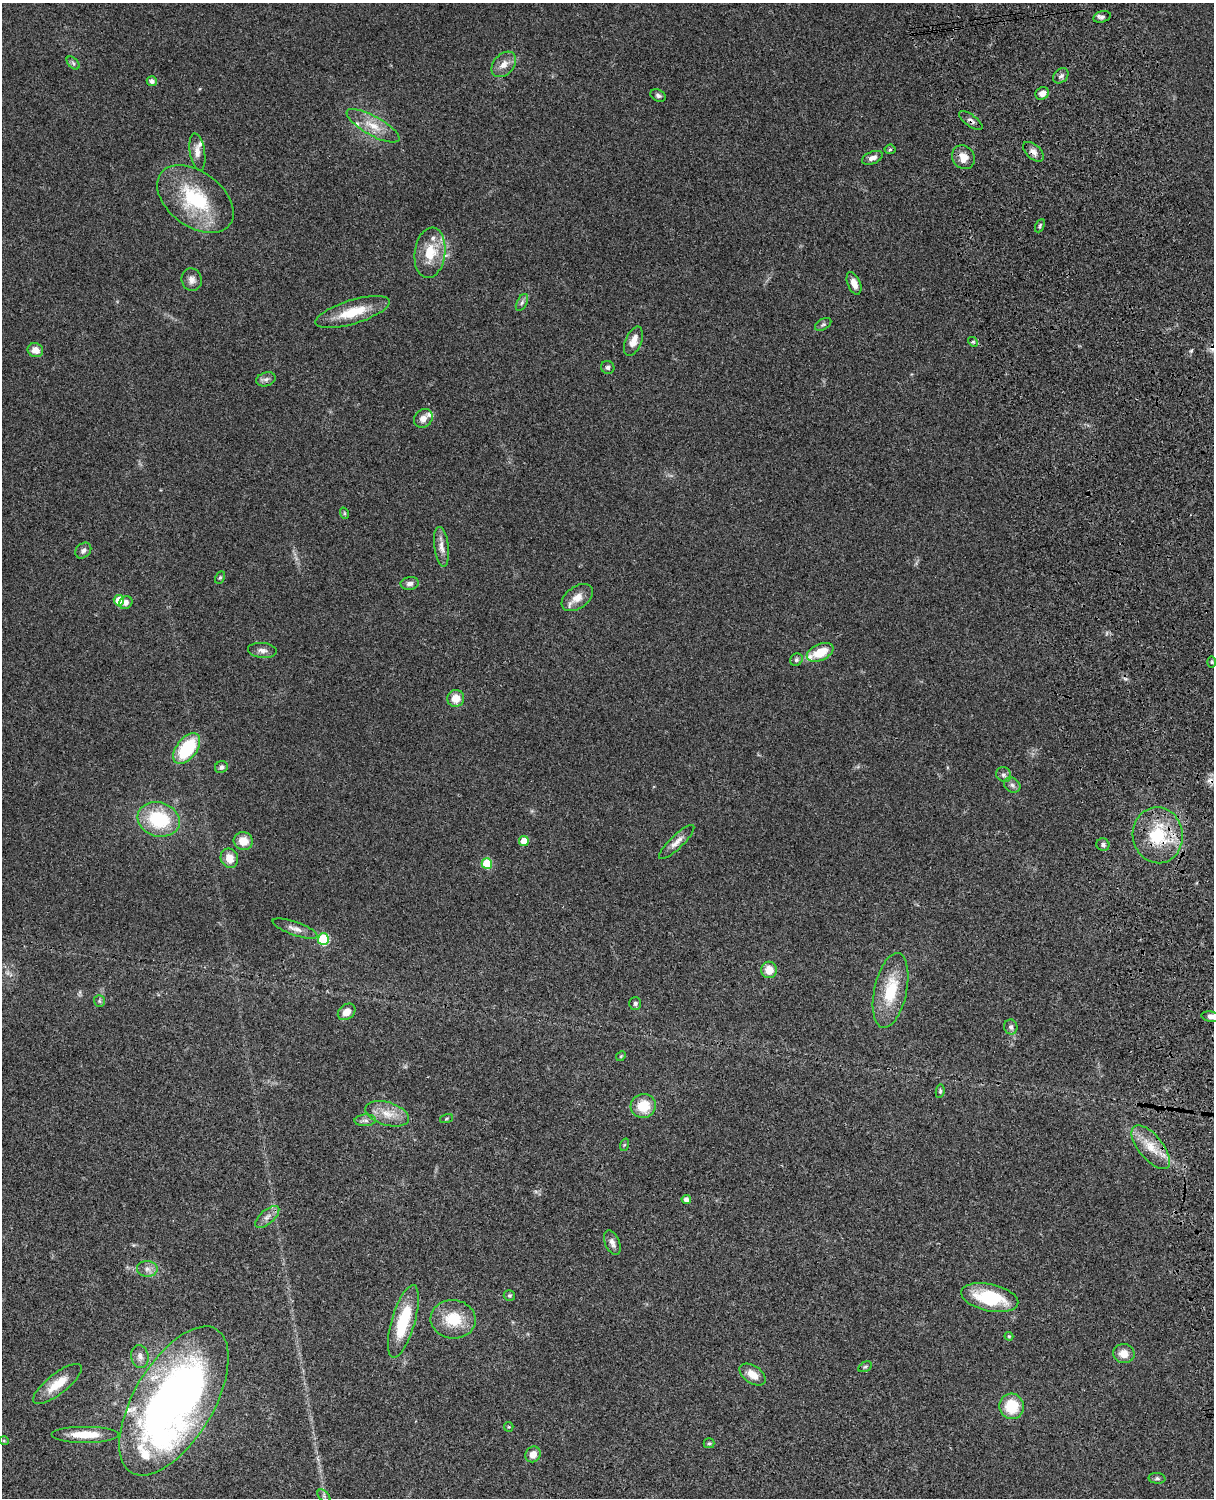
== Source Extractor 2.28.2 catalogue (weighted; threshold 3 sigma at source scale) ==
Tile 6 of 4 x 3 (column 2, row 2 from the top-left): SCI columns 1334-2545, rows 1773-3268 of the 5088 x 4927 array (HDU 1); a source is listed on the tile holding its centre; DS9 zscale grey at full resolution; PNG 1216 x 1500 px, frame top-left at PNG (2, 3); each listed source drawn as its Kron ellipse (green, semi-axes under 4 px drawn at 4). Shown black and unused: <1% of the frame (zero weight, under 3 of 4 exposures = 6% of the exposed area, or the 3 px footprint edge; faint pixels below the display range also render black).
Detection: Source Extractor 2.28.2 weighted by HDU 2 'WHT'; one run over the whole footprint, this tile lists its part. Background 0.0763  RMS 0.0058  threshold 0.0261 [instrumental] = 3 sigma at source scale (4.5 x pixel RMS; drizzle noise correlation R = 1.50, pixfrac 1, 0.05/0.05 arcsec/px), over >= 5 px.
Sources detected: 102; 2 cosmic-ray / hot-pixel residue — neither listed nor drawn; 7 inside a brighter listed object's ellipse — not listed separately; the other 93 listed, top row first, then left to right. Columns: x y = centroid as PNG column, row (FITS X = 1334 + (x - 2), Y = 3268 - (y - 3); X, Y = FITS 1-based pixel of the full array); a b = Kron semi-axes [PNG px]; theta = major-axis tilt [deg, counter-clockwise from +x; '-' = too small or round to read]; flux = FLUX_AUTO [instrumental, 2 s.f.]
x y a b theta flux
1102 17 9 5 15 1.6
73 63 8 4 -46 1.2
504 64 14 10 48 5.1
1061 76 9 6 44 1.9
152 81 5 5 - 1.9
1042 93 7 6 - 3.5
658 95 8 5 -29 1.4
971 121 14 5 -36 2.1
373 126 29 9 -29 10
890 149 5 5 - 0.8
197 152 19 7 -82 4.4
1033 152 12 7 -42 3.2
963 157 12 11 - 6.6
872 158 11 6 21 2.7
195 199 43 27 -37 43
1040 226 7 4 66 0.9
430 253 25 15 83 16
192 280 11 10 - 3.4
854 283 12 6 -68 4.5
522 302 9 5 63 1.6
352 312 39 12 17 17
823 324 9 5 30 1.2
633 341 15 8 67 5.5
973 342 5 4 - 0.84
35 350 8 7 - 4.6
608 367 7 6 - 1.5
266 379 10 6 17 2.1
423 418 10 8 44 3.3
344 513 6 3 -72 0.63
441 547 20 7 -83 4.3
83 550 9 7 44 1.9
220 577 6 4 62 0.84
410 584 9 6 8 2.3
577 598 17 11 36 6.7
119 600 5 5 - 14
126 603 7 6 - 2.6
262 650 14 7 -5 3
820 652 14 8 25 13
796 660 7 6 - 1.2
1212 662 6 4 -90 0.66
456 698 8 8 - 7.1
187 749 18 10 53 33
221 767 6 6 - 1.6
1004 775 8 7 - 1.8
1012 785 9 7 -33 1.9
159 819 21 17 -16 34
1158 835 28 25 -82 31
243 841 9 9 - 7.8
524 841 5 5 - 8.3
677 842 23 6 44 4.5
1103 845 6 6 - 1.5
229 858 10 8 -68 6.5
487 863 5 5 - 25
295 929 24 6 -19 4
323 939 6 5 - 39
769 970 8 8 - 7
891 990 38 16 78 24
99 1001 6 5 - 0.91
635 1003 6 6 - 1.3
347 1012 10 7 38 5
1211 1017 10 5 -9 2.6
1011 1027 7 6 - 1.8
621 1056 5 4 - 0.65
940 1091 7 4 81 0.9
643 1106 12 12 - 14
387 1114 22 11 -17 9.3
446 1118 7 3 19 0.66
365 1120 10 6 3 2.2
624 1145 6 4 71 0.73
1151 1147 26 12 -51 12
686 1200 5 4 - 2.6
267 1217 15 7 41 3.4
612 1243 13 7 -67 2.9
147 1269 10 8 -4 3.2
509 1295 5 5 - 1
990 1298 29 13 -12 33
453 1319 22 19 -6 18
403 1321 38 11 74 28
1009 1336 4 3 - 0.69
1124 1354 11 9 -11 5.7
140 1357 11 8 -78 3.1
865 1367 7 4 28 1
753 1374 15 8 -34 6.9
57 1384 30 10 38 12
174 1401 83 39 59 380
1012 1406 13 12 - 18
509 1427 5 4 - 0.57
85 1434 34 8 0 13
4 1441 5 3 - 0.53
709 1443 5 5 - 0.9
533 1454 8 7 - 4.9
1157 1478 8 5 -4 1.2
324 1496 8 4 -46 1.2
Overlapping masked pixels (flux is a lower limit): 3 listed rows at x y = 971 121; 1033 152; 1158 835
Isophote crosses this tile's border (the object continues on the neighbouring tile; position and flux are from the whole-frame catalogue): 2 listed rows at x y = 1211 1017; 324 1496